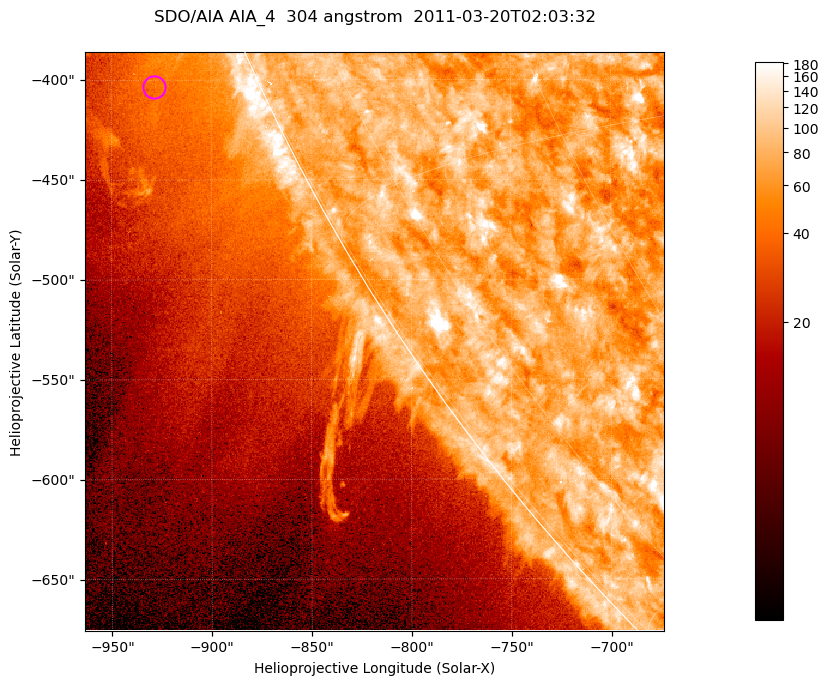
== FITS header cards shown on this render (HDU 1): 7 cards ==
TELESCOP= 'SDO/AIA '           / For AIA: SDO/AIA
INSTRUME= 'AIA_4   '           / For AIA: AIA_ATA1, AIA_ATA2, AIA_ATA3 or AIA_AT
WAVELNTH=                  304 / [angstrom] Wavelength
WAVEUNIT= 'angstrom'           / Wavelength unit: angstrom
DATE-OBS= '2011-03-20T02:03:32.126' / [ISO] Date when observation started; ISO 8
CTYPE1  = 'HPLN-TAN'           / CTYPE1; Typically HPLN
CTYPE2  = 'HPLT-TAN'           / CTYPE2; Typically HPLT

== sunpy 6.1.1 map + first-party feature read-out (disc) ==
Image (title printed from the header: SDO/AIA AIA_4  304 angstrom  2011-03-20T02:03:32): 483 x 483 px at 0.6 arcsec/px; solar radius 964 arcsec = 1606 px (partial field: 1.2% of the solar disc is inside the frame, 43% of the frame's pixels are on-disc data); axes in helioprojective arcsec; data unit not stated in the header (colour bar unlabelled)
Orientation: roll -0.131 deg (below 1 deg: not rotated)
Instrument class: DISC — disc imager (sunpy class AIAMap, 304 A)
Bright regions (active regions / flare kernels): reference = the on-disc median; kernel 5 px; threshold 5 sigma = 102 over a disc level ~75.4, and >= 1.15x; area >= 233 px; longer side >= 6 px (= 3.6 arcsec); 0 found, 0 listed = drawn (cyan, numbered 1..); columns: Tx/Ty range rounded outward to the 2 arcsec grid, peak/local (2 s.f.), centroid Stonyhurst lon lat
Off-limb structures (1.02-1.3 R_sun): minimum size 116 px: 7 found; the strongest spans PA ~110..115 deg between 1.03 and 1.07 R_sun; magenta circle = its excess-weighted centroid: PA ~115 deg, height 1.05 R_sun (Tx ~-928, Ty ~-404 arcsec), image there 1.8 x the reference